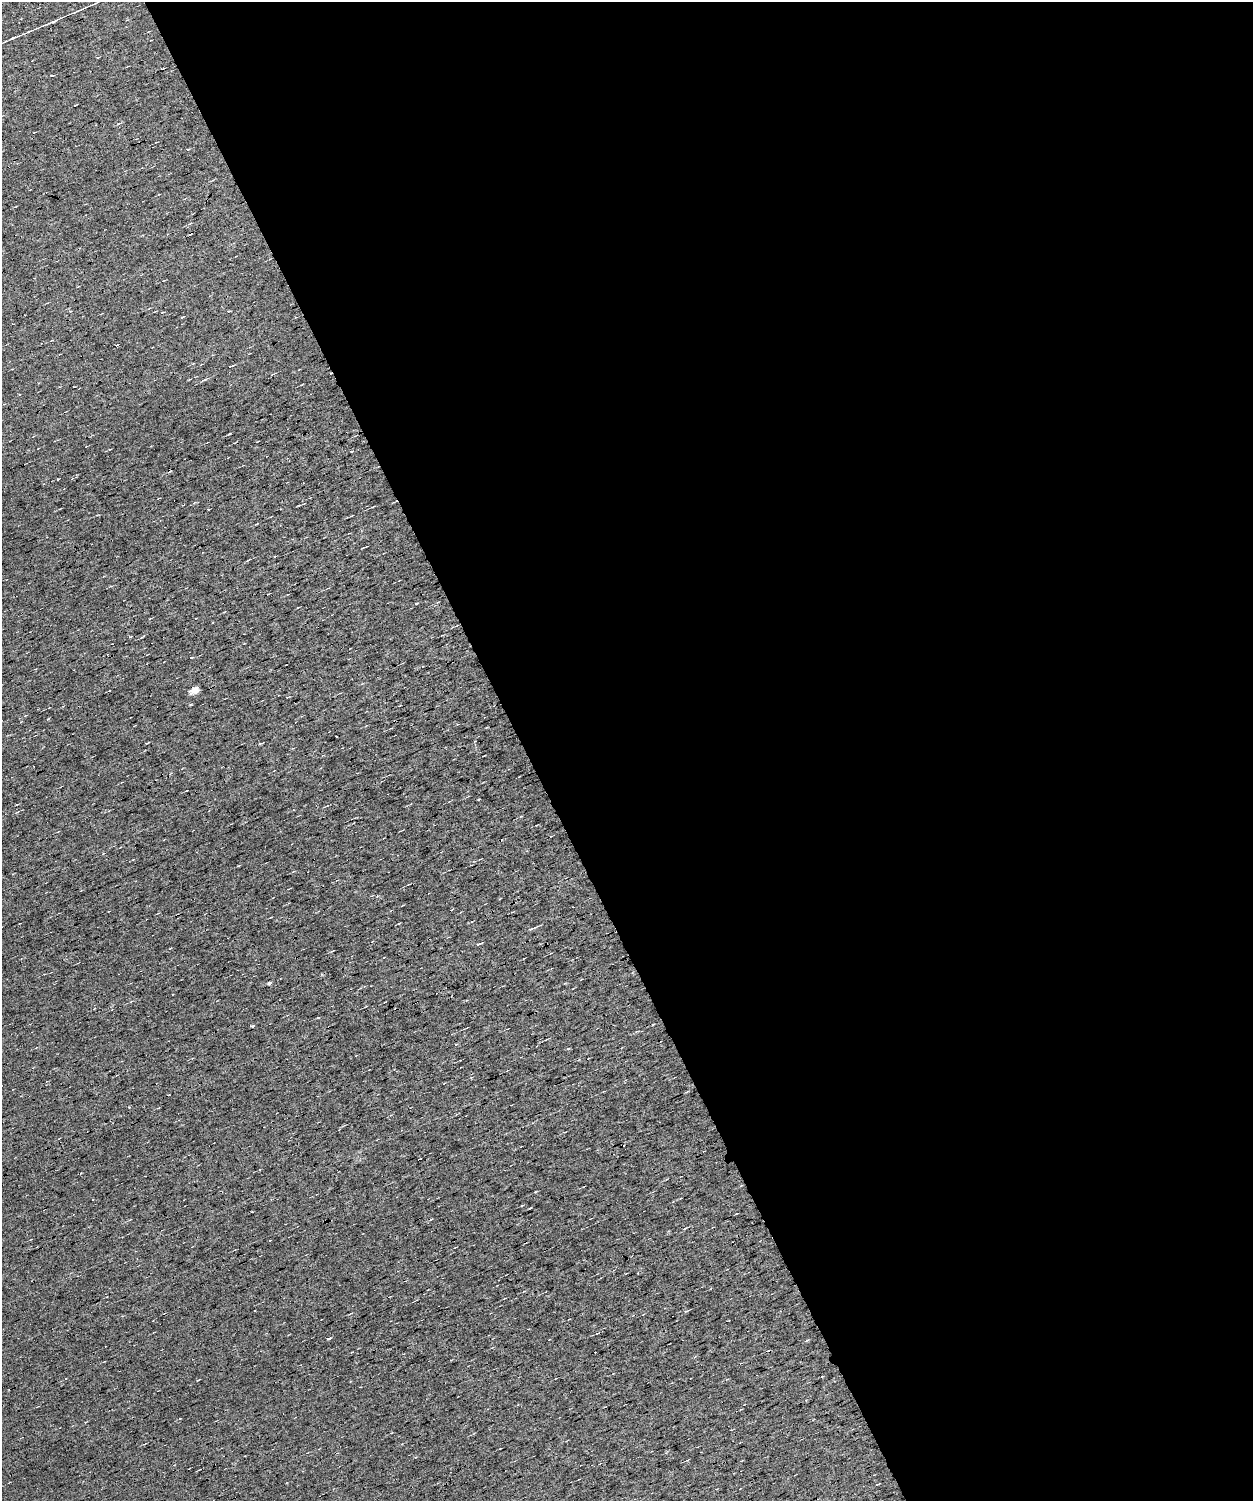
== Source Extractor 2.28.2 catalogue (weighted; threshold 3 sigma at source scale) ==
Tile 6 of 3 x 3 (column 3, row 2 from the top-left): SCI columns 2503-3753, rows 1587-3085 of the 3753 x 4701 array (HDU 1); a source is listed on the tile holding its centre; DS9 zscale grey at full resolution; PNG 1255 x 1503 px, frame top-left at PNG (2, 2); no overlay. Shown black and unused: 58% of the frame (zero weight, under 7 of 13 exposures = <1% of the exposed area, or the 3 px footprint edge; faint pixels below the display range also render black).
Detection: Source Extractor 2.28.2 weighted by HDU 2 'WHT'; one run over the whole footprint, this tile lists its part. Background 0.0151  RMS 0.0061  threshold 0.0249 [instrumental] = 3 sigma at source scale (4.09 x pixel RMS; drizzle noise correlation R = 1.36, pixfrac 0.8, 0.0396/0.0396 arcsec/px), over >= 5 px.
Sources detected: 58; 16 cosmic-ray / hot-pixel residue — not listed; the other 42 listed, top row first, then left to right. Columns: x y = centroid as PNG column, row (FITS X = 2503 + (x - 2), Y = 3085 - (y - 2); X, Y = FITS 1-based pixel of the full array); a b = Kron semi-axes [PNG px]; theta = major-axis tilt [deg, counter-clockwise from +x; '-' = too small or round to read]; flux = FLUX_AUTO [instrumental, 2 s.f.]
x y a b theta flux
53 21 10 3 18 1.2
29 32 8 2 22 0.83
13 38 8 3 27 0.9
162 68 3 2 - 0.52
52 76 3 2 - 0.46
75 105 3 2 - 0.43
70 312 4 3 - 0.44
181 317 3 3 - 1.6
230 366 4 2 - 0.6
204 380 9 3 24 0.93
301 385 3 2 - 0.41
229 434 4 2 - 0.43
351 451 3 2 - 0.69
57 479 3 3 - 2.2
158 499 3 2 - 0.5
372 507 3 2 - 0.37
351 516 4 2 - 0.39
416 604 3 2 - 0.75
297 608 3 2 - 0.5
150 618 3 2 - 0.37
456 626 5 2 - 0.46
130 637 3 2 - 0.52
191 658 4 2 - 0.56
195 690 5 4 - 8.9
399 706 3 2 - 0.41
147 743 4 2 - 0.6
479 800 3 3 - 2.1
327 806 4 3 - 0.45
399 923 4 2 - 0.39
531 929 8 3 19 1.8
478 944 6 3 23 0.94
332 951 4 3 - 0.5
581 979 4 2 - 0.34
269 983 5 4 - 0.86
252 1026 3 2 - 6.2
684 1229 5 3 - 0.87
455 1247 3 2 - 0.36
255 1311 3 2 - 0.64
686 1311 5 3 - 0.74
328 1339 5 3 - 0.81
198 1380 3 2 - 0.4
877 1485 4 2 - 1.2
Unlisted compact peaks at least as high as the median listed source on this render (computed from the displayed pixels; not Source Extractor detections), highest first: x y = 535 1192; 118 124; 807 1340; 238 866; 565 983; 180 1419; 188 149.